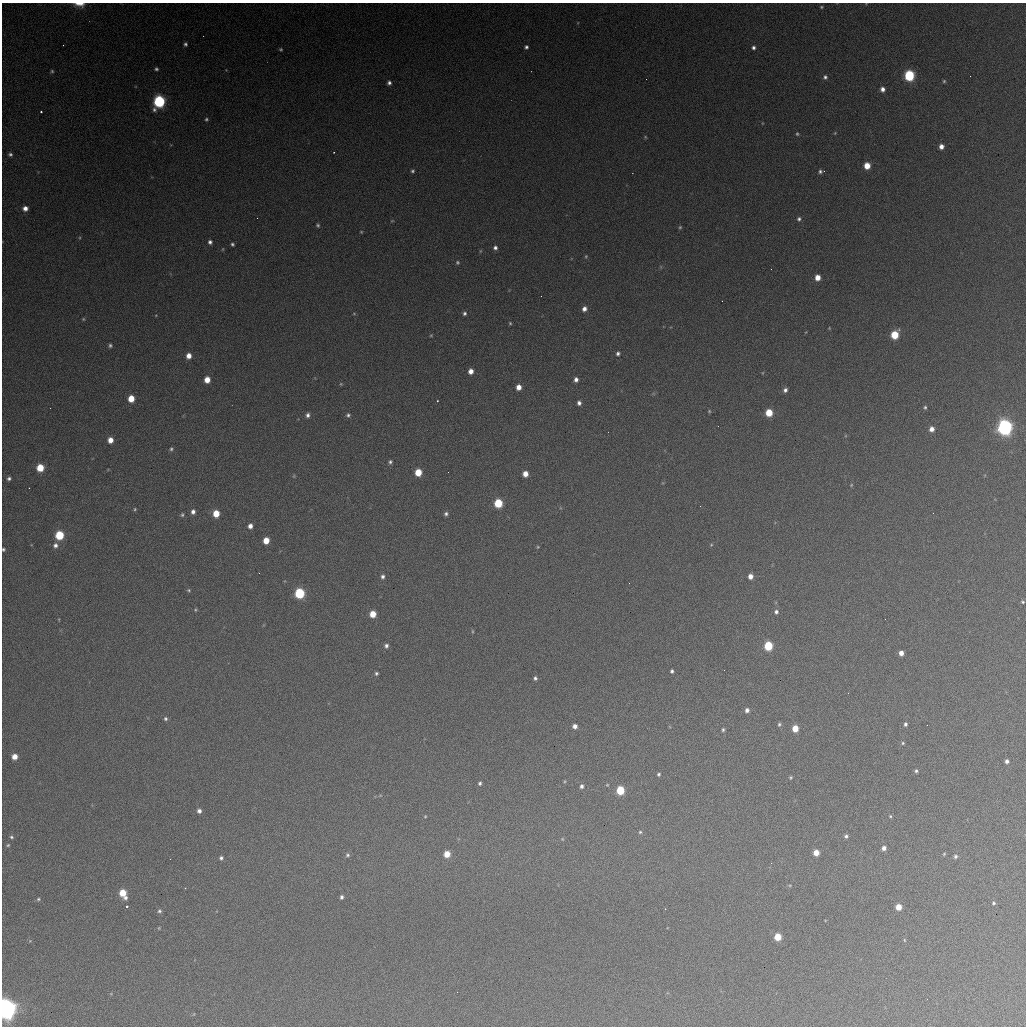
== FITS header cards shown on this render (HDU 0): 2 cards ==
NAXIS1  =                 1024 / length of data axis 1
NAXIS2  =                 1024 / length of data axis 2

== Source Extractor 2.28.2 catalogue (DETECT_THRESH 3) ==
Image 1024 x 1024 px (HDU 0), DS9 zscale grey, 1 PNG px = 1 image px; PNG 1028 x 1028 px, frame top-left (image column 1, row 1024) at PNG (2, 3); no overlay
Background 365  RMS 16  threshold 47.5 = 3 sigma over >= 5 px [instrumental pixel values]
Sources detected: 161; all 161 listed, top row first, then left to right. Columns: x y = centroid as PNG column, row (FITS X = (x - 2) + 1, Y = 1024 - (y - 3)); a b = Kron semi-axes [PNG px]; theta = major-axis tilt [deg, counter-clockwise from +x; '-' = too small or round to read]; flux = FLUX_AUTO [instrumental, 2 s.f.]
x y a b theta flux
79 4 14 6 -4 9.5e+03
821 7 5 4 - 1.3e+03
185 44 4 4 - 2.2e+03
63 45 2 2 - 5.4e+02
526 47 4 4 - 2.4e+03
753 47 4 4 - 2.7e+03
281 49 4 4 - 1.4e+03
156 69 4 3 - 2.0e+03
52 71 4 4 - 1.5e+03
909 76 6 6 - 1.0e+05
825 77 6 5 - 2.7e+03
646 79 2 2 - 5.2e+02
944 81 4 4 - 1.4e+03
389 83 4 4 - 3.0e+03
882 89 5 5 - 4.8e+03
159 101 7 6 - 1.5e+05
41 112 3 2 - 2.3e+03
206 119 4 4 - 1.6e+03
835 133 5 3 - 9.7e+02
797 134 4 4 - 1.4e+03
645 137 4 4 - 1.1e+03
941 146 5 5 - 6.4e+03
334 152 2 2 - 6.6e+02
10 154 4 4 - 2.2e+03
867 166 5 5 - 1.6e+04
412 171 4 4 - 1.9e+03
821 171 6 4 6 2.7e+03
25 208 6 5 - 6.2e+03
257 218 2 2 - 5.2e+02
799 219 6 5 - 2.6e+03
392 221 6 4 2 1.0e+03
318 225 5 4 - 1.6e+03
680 227 5 5 - 1.4e+03
361 232 4 3 - 9.6e+02
210 242 4 4 - 2.9e+03
232 244 3 3 - 1.8e+03
495 248 5 5 - 3.1e+03
223 249 5 3 - 8.4e+02
480 251 5 3 - 9.7e+02
586 256 5 4 - 1.2e+03
457 262 5 4 - 1.6e+03
817 277 5 4 - 1.1e+04
541 296 2 2 - 7.3e+02
584 309 5 5 - 5.3e+03
464 313 5 5 - 2.5e+03
354 314 5 3 - 1.0e+03
83 319 4 4 - 1.2e+03
510 323 4 4 - 1.2e+03
829 328 4 4 - 7.7e+02
431 335 4 4 - 1.1e+03
895 335 6 5 - 3.3e+04
110 345 4 4 - 2.1e+03
618 353 4 4 - 2.6e+03
189 356 6 5 - 8.4e+03
471 371 5 5 - 7.4e+03
576 379 5 5 - 4.6e+03
207 380 5 5 - 1.3e+04
341 384 5 4 - 1.1e+03
519 387 5 5 - 8.7e+03
785 390 5 5 - 3.5e+03
131 399 5 5 - 1.9e+04
437 401 2 2 - 7.7e+02
579 403 5 4 - 3.6e+03
925 407 5 4 - 1.7e+03
709 411 5 4 - 1.2e+03
769 413 5 5 - 2.4e+04
308 415 6 5 - 3.5e+03
348 415 6 5 - 2.3e+03
1005 427 7 6 - 4.2e+05
931 429 5 5 - 6.6e+03
110 440 5 5 - 9.2e+03
171 449 5 4 - 1.8e+03
390 462 4 4 - 2.1e+03
40 468 6 5 - 2.5e+04
418 472 5 5 - 2.3e+04
448 472 2 2 - 6.8e+02
525 474 5 5 - 1.0e+04
9 479 5 4 - 2.5e+03
851 485 4 3 - 9.3e+02
29 488 2 2 - 9.4e+02
498 503 6 5 - 4.4e+04
135 509 4 4 - 1.2e+03
193 512 5 5 - 4.0e+03
216 513 5 5 - 1.9e+04
446 514 5 4 - 2.5e+03
182 515 5 4 - 1.7e+03
250 526 5 4 - 5.4e+03
59 535 6 5 - 4.8e+04
266 540 5 5 - 1.5e+04
55 545 6 6 - 4.1e+03
711 545 5 4 - 1.1e+03
538 547 3 3 - 9.7e+02
3 549 3 3 - 1.7e+03
383 576 6 4 89 3.1e+03
750 576 5 4 - 6.6e+03
629 583 2 2 - 4.9e+02
189 590 5 4 - 1.4e+03
300 593 6 6 - 8.2e+04
1023 602 5 4 - 1.6e+03
195 610 4 4 - 1.2e+03
776 612 5 5 - 2.8e+03
373 614 5 5 - 1.8e+04
885 619 2 2 - 2.3e+03
472 631 5 3 - 1.0e+03
386 646 5 5 - 2.9e+03
768 646 6 5 - 4.8e+04
901 653 5 4 - 6.6e+03
724 670 2 2 - 9.1e+02
672 671 4 3 - 2.1e+03
376 673 4 3 - 1.8e+03
535 678 5 4 - 2.3e+03
747 710 5 5 - 3.6e+03
165 719 5 5 - 2.0e+03
779 724 5 4 - 1.8e+03
905 724 5 4 - 2.4e+03
927 725 2 2 - 4.4e+02
575 726 4 4 - 5.2e+03
795 728 5 5 - 1.6e+04
723 730 4 3 - 1.8e+03
903 743 4 4 - 1.3e+03
15 756 5 5 - 9.6e+03
1007 761 4 4 - 3.2e+03
916 771 4 4 - 1.9e+03
659 774 3 3 - 1.6e+03
791 777 5 4 - 1.3e+03
565 781 5 3 - 9.8e+02
480 783 4 4 - 1.9e+03
581 786 5 5 - 2.7e+03
620 790 6 5 - 4.1e+04
199 811 5 4 - 3.5e+03
425 816 4 4 - 1.0e+03
890 816 4 4 - 1.3e+03
640 832 5 5 - 1.5e+03
846 836 4 4 - 2.3e+03
11 837 5 4 - 1.9e+03
562 839 5 5 - 1.2e+03
8 845 5 5 - 1.5e+03
884 848 4 4 - 4.4e+03
816 853 5 5 - 1.2e+04
447 854 5 5 - 1.4e+04
944 854 5 4 - 1.2e+03
347 855 6 5 - 2.1e+03
955 856 5 5 - 2.2e+03
221 858 4 4 - 2.4e+03
771 863 2 2 - 6.6e+02
790 885 5 3 - 1.1e+03
185 888 3 2 - 7.9e+02
123 893 8 5 -64 2.3e+04
342 897 5 4 - 2.4e+03
38 899 5 4 - 1.6e+03
993 903 5 4 - 1.6e+03
127 906 3 3 - 3.2e+03
898 907 5 5 - 1.3e+04
665 909 3 3 - 6.3e+02
159 911 6 6 - 2.4e+03
159 928 4 4 - 1.0e+03
778 937 5 5 - 2.3e+04
904 940 5 3 - 1.1e+03
927 999 2 2 - 4.9e+02
6 1009 7 7 - 1.1e+06
194 1014 5 3 - 8.4e+02
At the frame edge (FLAGS 8, measured only in part): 3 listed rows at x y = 79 4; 3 549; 6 1009